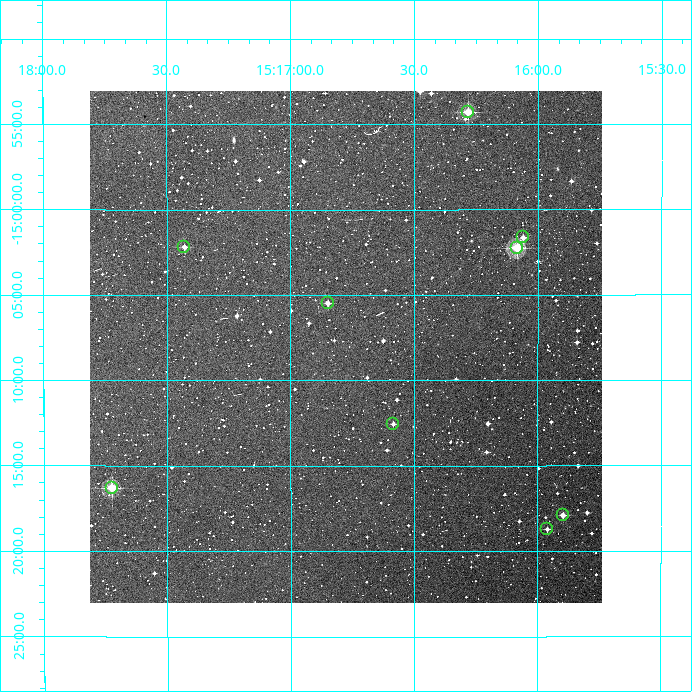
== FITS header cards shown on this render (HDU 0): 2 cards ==
NAXIS1  =                  512
NAXIS2  =                  512

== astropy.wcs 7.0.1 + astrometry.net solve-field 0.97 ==
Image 512 x 512 px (HDU 0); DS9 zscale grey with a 90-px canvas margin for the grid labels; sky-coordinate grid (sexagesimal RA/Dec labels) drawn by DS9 from the SOLVED WCS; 9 Tycho-2 reference stars matched to detected sources circled (green)
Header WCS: RA---TAN/DEC--TAN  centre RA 15:16:47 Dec -15:08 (229.19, -15.13 deg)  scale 3.52 arcsec/px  FOV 30.0' x 30.0'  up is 0 deg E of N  parity normal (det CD < 0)
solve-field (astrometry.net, Tycho-2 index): VERIFIED the header's WCS against the Tycho-2 star catalogue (verified at 2 index scales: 8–9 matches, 0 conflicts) and refined it, rather than solving blind
Solved WCS: RA---TAN-SIP/DEC--TAN-SIP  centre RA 15:16:47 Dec -15:08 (229.19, -15.13 deg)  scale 3.52 arcsec/px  FOV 30.0' x 30.0'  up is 0 deg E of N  parity normal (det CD < 0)
The solver's refit moves the header's centre by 0.97 arcsec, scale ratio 1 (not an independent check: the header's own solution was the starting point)
Tycho-2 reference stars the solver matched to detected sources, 9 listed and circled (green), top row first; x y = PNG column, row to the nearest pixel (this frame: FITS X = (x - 90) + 1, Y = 512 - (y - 91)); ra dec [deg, ICRS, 3 dp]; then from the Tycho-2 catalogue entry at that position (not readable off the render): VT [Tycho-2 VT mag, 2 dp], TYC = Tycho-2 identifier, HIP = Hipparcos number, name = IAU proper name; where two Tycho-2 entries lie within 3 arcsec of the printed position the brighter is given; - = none
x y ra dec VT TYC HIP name
468 112 229.070 -14.905 10.15 5593-827-1 - -
523 237 229.015 -15.027 11.83 6170-953-1 - -
184 247 229.357 -15.036 11.55 6170-1039-1 - -
517 248 229.021 -15.038 9.55 6170-789-1 - -
328 303 229.212 -15.091 11.64 6170-838-1 - -
393 424 229.146 -15.209 11.99 6170-968-1 - -
112 488 229.431 -15.272 10.39 6170-755-1 - -
563 515 228.974 -15.299 12.20 6170-743-1 - -
547 529 228.990 -15.312 12.38 6170-693-1 - -